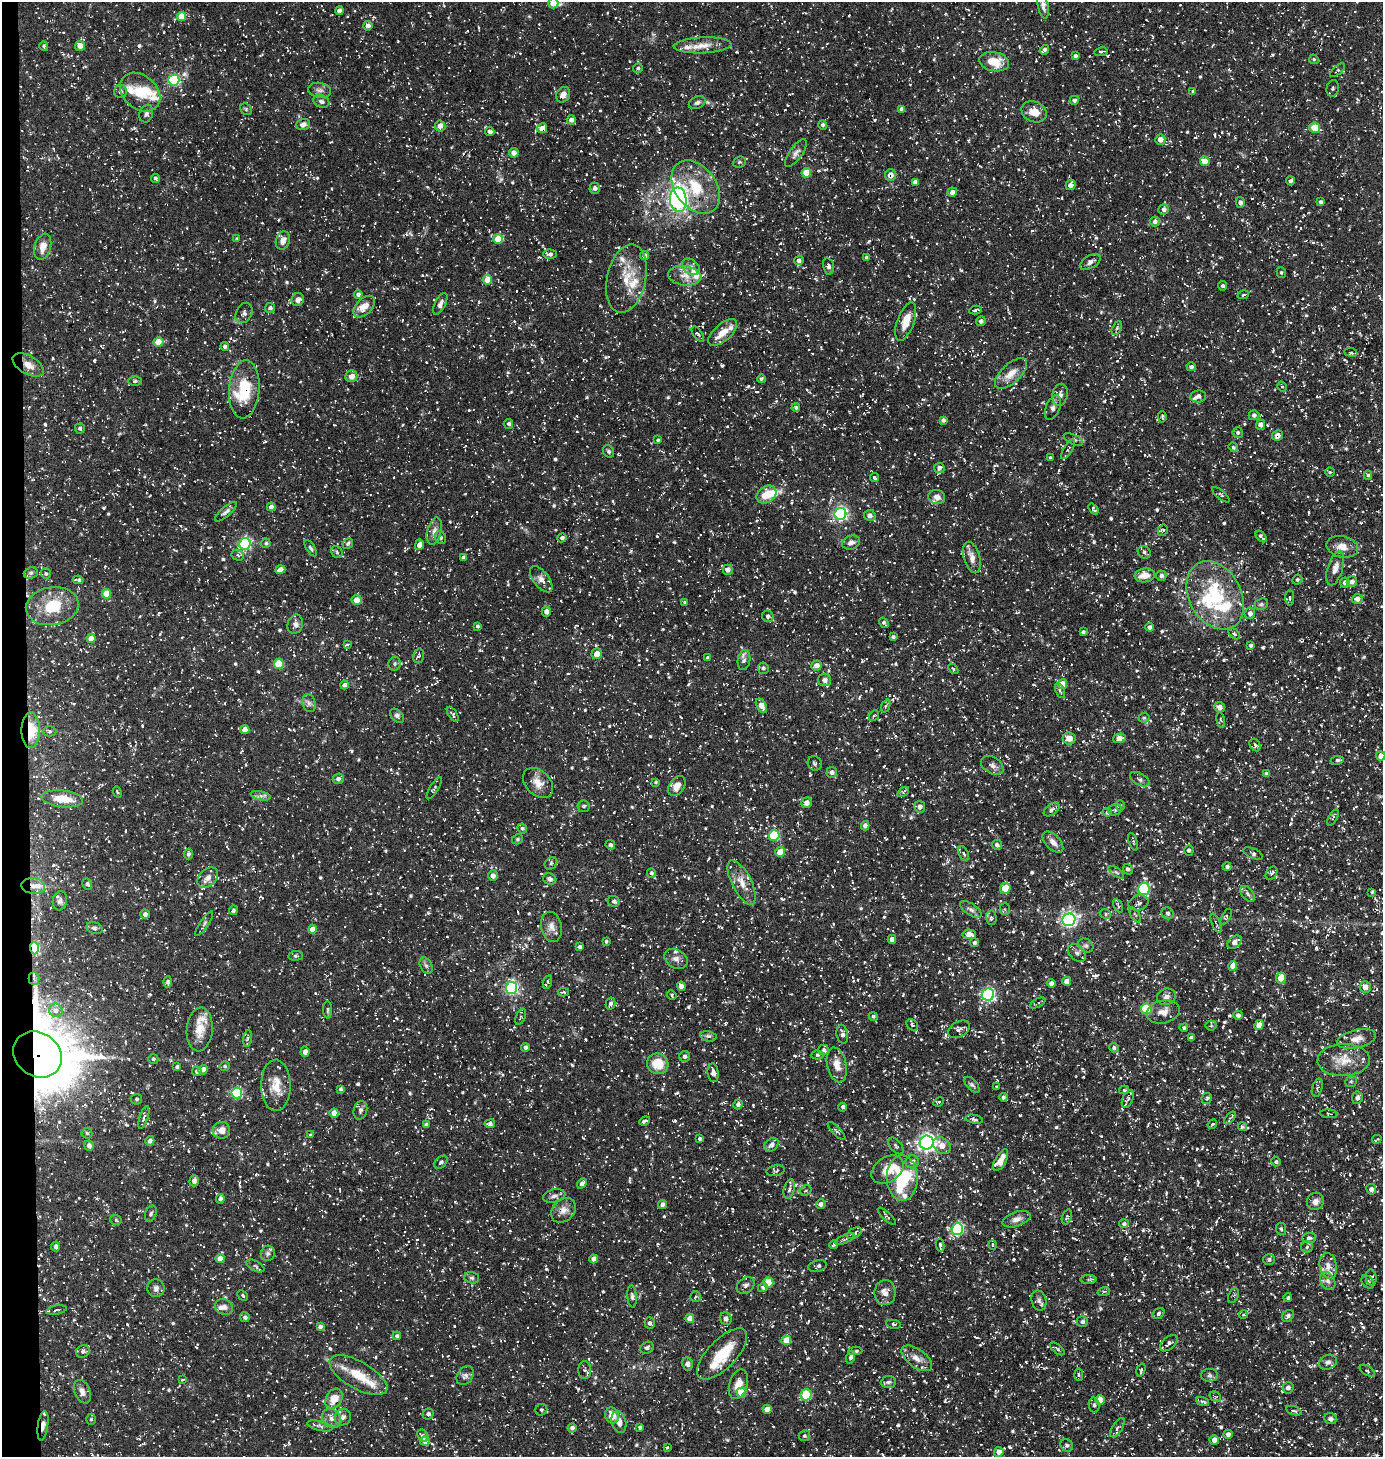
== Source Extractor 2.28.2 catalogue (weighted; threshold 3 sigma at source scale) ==
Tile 4 of 3 x 3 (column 1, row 2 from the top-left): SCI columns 147-1527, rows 1456-2910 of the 4388 x 4367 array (HDU 1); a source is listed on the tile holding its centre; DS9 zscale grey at full resolution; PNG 1385 x 1459 px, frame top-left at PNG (2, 2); each listed source drawn as its Kron ellipse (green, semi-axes under 4 px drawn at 4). Shown black and unused: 2% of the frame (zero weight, under 3 of 5 exposures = <1% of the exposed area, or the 3 px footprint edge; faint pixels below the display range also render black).
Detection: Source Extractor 2.28.2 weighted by HDU 2 'WHT'; one run over the whole footprint, this tile lists its part. Background 0.109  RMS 0.0045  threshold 0.0201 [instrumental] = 3 sigma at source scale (4.5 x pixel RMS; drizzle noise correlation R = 1.50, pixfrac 1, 0.05/0.05 arcsec/px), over >= 5 px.
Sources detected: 1388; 1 inside a brighter object's white glare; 30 cosmic-ray / hot-pixel residue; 1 long thin detection or spike segment (spike, bleed or trail) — neither listed nor drawn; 50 inside a brighter listed object's ellipse — not listed separately; of the other 1306, all 500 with FLUX_AUTO >= 0.684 (the completeness limit of this list) listed and drawn (806 fainter detections not listed), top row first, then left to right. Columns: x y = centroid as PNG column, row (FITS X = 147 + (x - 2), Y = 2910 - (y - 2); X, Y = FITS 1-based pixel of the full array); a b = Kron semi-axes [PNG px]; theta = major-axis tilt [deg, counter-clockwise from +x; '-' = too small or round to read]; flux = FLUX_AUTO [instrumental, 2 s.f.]
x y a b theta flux
553 3 5 5 - 6.4
1043 6 12 5 -79 1.8
339 11 4 4 - 2.1
182 16 4 4 - 9.7
368 26 5 4 - 2.5
703 45 29 8 2 6.1
44 46 5 4 - 0.76
80 46 5 5 - 5
1044 50 5 4 - 1.3
1101 52 7 3 9 0.79
1075 56 4 4 - 1.2
1314 59 5 4 - 0.68
994 62 15 9 -11 8.7
638 68 5 4 - 0.87
1337 70 9 4 42 0.76
174 80 5 5 - 45
1333 88 8 6 76 1
319 90 11 7 -10 2
120 91 6 6 - 1.6
1193 91 4 3 - 0.71
140 92 22 16 -41 10
563 95 8 6 57 3.3
1074 100 5 4 - 1.1
321 101 8 6 -22 1.4
697 103 9 6 26 1.4
246 109 6 5 - 0.72
902 109 4 4 - 1.7
1034 112 13 10 -25 5.5
146 114 9 6 69 1.3
571 120 5 4 - 2.4
303 124 7 5 18 1.8
823 125 5 4 - 1.1
440 126 5 5 - 3.6
542 128 5 5 - 4.2
1315 128 5 5 - 10
490 131 4 4 - 2
1160 140 5 5 - 3.2
514 153 5 5 - 2.2
796 153 16 6 54 2.2
1205 161 5 4 - 5.8
739 162 7 5 23 0.73
806 173 5 4 - 10
891 175 6 5 - 3.6
155 178 5 3 - 0.98
1291 181 4 4 - 1.2
915 182 4 4 - 2.3
1071 185 5 4 - 2.3
696 187 29 20 -53 20
595 188 5 5 - 1.8
952 192 5 4 - 2.3
678 200 12 8 -86 130
1240 202 5 4 - 1.5
1321 202 4 4 - 1.1
1164 209 5 5 - 1.9
1155 221 5 5 - 1.4
237 239 4 4 - 0.75
498 239 5 4 - 11
283 240 9 7 73 3.1
43 247 13 8 73 4.3
550 254 7 4 -4 1.5
644 256 4 4 - 1.9
866 257 3 3 - 0.72
799 260 5 4 - 1.6
1090 262 11 6 29 1.9
828 266 8 5 -78 1.6
691 267 10 7 -35 1.9
1281 272 5 4 - 0.69
685 276 17 9 -7 4.8
626 279 35 19 77 13
487 280 5 5 - 8
1223 286 5 4 - 0.83
358 294 4 4 - 1.3
1243 295 6 3 16 0.73
298 300 6 6 - 2.1
440 304 12 5 63 2
364 307 13 8 45 4.6
270 308 5 5 - 1.4
975 310 6 3 10 0.79
244 313 11 8 62 1.7
981 321 5 4 - 1.1
906 322 20 8 70 6.6
1117 328 7 4 62 0.89
723 332 18 8 41 5.4
698 334 9 4 -52 0.96
158 342 5 4 - 8.6
225 346 4 4 - 1.2
1351 352 6 3 -8 0.75
28 365 17 9 -30 4.5
1191 367 4 4 - 1.1
1011 373 20 9 43 5.1
351 376 6 6 - 3.6
761 379 4 3 - 0.73
135 381 6 4 2 0.74
1282 386 5 3 - 0.82
244 389 29 15 86 20
1060 395 11 7 76 2.3
1198 396 8 6 6 1.4
1053 407 13 7 66 2
796 408 4 4 - 0.88
1254 415 5 5 - 1.2
1162 417 6 3 -83 0.87
943 420 4 4 - 1.4
509 424 5 4 - 1.3
1261 425 5 4 - 2.3
80 428 5 5 - 0.99
1238 433 5 5 - 1
1277 435 5 5 - 2.9
1073 439 10 5 -25 1.1
658 440 3 3 - 0.7
1233 447 5 4 - 0.81
1068 449 11 4 58 0.85
609 451 6 5 - 0.82
1050 458 3 3 - 0.79
939 468 5 5 - 1.5
1330 472 4 4 - 0.7
1368 475 5 4 - 0.73
874 478 5 4 - 0.73
766 495 11 8 37 8.7
1221 495 10 3 -40 0.73
937 497 8 7 - 2.4
271 507 4 4 - 2.3
1093 509 6 4 -52 0.92
226 512 14 4 40 1.5
840 514 6 6 - 91
870 515 5 5 - 2.1
1163 530 6 5 - 0.87
434 531 14 7 74 2.7
1261 536 7 3 -46 1
440 537 6 5 - 1.1
562 538 5 4 - 1.4
266 543 5 4 - 0.78
348 543 6 5 - 0.74
851 543 9 6 18 2.4
245 544 6 5 - 65
419 545 5 4 - 2.3
1342 547 16 10 -13 5
311 548 9 4 -56 0.96
337 552 6 5 - 0.76
1144 552 7 6 - 1.2
238 555 6 5 - 0.86
464 557 4 4 - 1.8
972 557 16 8 -74 3.7
1335 568 17 7 72 3.6
280 570 5 4 - 4.2
728 570 5 5 - 2.7
31 573 7 5 21 0.96
46 574 5 5 - 0.79
1145 575 10 7 9 5.5
1161 576 5 5 - 1.6
541 579 15 8 -52 2.9
78 580 5 3 - 1
1297 580 5 4 - 0.78
1352 582 6 5 - 1.7
1345 583 5 5 - 2.4
106 594 5 4 - 7.7
1215 595 36 26 -61 30
1290 598 7 4 -89 0.95
1357 599 5 5 - 2.5
356 600 5 5 - 5.2
685 602 4 4 - 0.95
1261 604 7 5 22 0.95
52 606 26 19 8 16
546 612 5 4 - 2.5
1250 613 5 5 - 1.7
768 616 6 5 - 1.5
884 623 5 4 - 0.92
295 624 9 7 72 2
477 626 4 4 - 0.85
1150 627 4 4 - 1.7
1083 632 4 3 - 1
1234 634 6 4 -41 0.77
893 637 3 3 - 0.91
91 638 4 4 - 5.3
347 645 4 3 - 0.83
1251 645 4 3 - 1.2
597 654 5 5 - 4.5
418 656 7 5 75 1.2
708 658 4 4 - 1.1
744 660 10 6 80 1.8
279 664 5 5 - 16
395 664 7 6 - 1
817 665 5 5 - 2.9
763 668 5 5 - 1.3
953 669 6 4 -48 0.76
825 680 7 6 - 2.2
1062 684 5 4 - 6.1
345 685 4 4 - 1.9
1060 691 8 4 -65 0.9
309 703 9 6 -75 1.7
761 706 8 4 -60 6.2
886 706 7 4 67 0.72
1220 707 5 5 - 2.3
453 714 8 4 -56 0.82
397 716 8 5 -46 1.2
874 716 6 4 51 0.72
1144 718 5 5 - 0.75
1221 720 8 4 -78 0.7
31 730 18 9 90 14
245 730 4 4 - 4.8
50 731 7 5 0 0.97
1069 738 6 6 - 4.7
1119 738 6 4 16 4.7
1255 745 7 5 -60 1.1
1381 756 5 4 - 2.6
1337 760 6 3 7 1.2
815 763 7 7 - 1.1
992 765 12 8 -31 2
832 772 5 5 - 1.7
1267 774 4 4 - 1.6
338 779 5 5 - 1.3
1140 779 11 6 -28 1.3
656 782 4 4 - 0.74
538 783 17 12 -45 5.2
677 786 11 7 55 3.4
434 788 13 4 58 0.81
117 792 6 3 -61 0.72
903 792 6 4 36 0.72
261 796 10 4 -13 1.3
62 799 21 8 -6 9.1
807 803 5 5 - 2.4
583 806 6 6 - 1.1
1120 806 5 4 - 0.71
920 807 6 5 - 2.5
1052 809 9 5 35 1.2
1115 810 7 5 14 1.1
1107 812 5 4 - 0.92
1333 817 9 4 62 0.73
865 826 5 4 - 1.9
522 828 5 4 - 0.93
774 835 5 5 - 31
518 839 6 4 31 0.72
1053 842 13 7 -46 2.8
1133 842 9 3 -69 0.72
610 845 5 4 - 1.2
997 845 5 4 - 1.2
1189 850 5 5 - 0.98
780 852 5 4 - 7.4
1253 853 10 5 -25 1
188 854 5 4 - 0.99
964 854 7 5 -61 1
551 863 7 5 39 1
1227 867 4 4 - 1.2
1128 869 5 5 - 1.1
1116 872 9 4 -35 0.85
651 873 5 4 - 0.93
1271 873 7 5 59 1.2
493 876 5 5 - 1.9
208 878 12 8 44 2.9
550 879 7 5 -25 1.3
742 882 24 9 -63 6
87 884 6 4 -63 0.99
33 886 12 8 -5 3.2
1005 888 5 5 - 8.4
1144 889 6 6 - 36
1372 892 4 3 - 0.73
1248 894 9 5 -50 1.4
60 901 9 7 81 1.7
614 901 6 5 - 1
1138 903 10 7 17 1.4
1118 905 7 4 -64 0.75
971 909 12 5 -34 1.6
1005 909 5 5 - 0.76
233 910 5 4 - 1
1168 913 6 5 - 1.2
145 914 4 4 - 1.5
1105 914 6 5 - 0.72
1135 915 8 3 -55 0.76
1226 917 9 4 61 0.81
991 918 7 5 -88 1
1069 920 6 6 - 110
1216 923 10 3 -68 0.79
204 924 14 4 56 1.3
551 927 15 10 -77 3.5
94 928 8 5 -16 1.1
312 929 4 4 - 4.3
969 934 6 5 - 3.9
892 939 4 4 - 2.2
606 941 4 4 - 0.8
1235 942 8 5 38 2.8
974 943 4 4 - 0.96
1086 946 8 6 -35 1.2
580 947 4 3 - 1.3
34 948 6 4 -88 36
1077 953 10 7 -43 1.9
296 956 7 4 4 0.86
676 959 12 9 -29 2.5
426 966 9 5 -61 1.3
1233 966 5 4 - 4.3
34 978 6 5 - 1
1281 978 5 5 - 7.5
1067 981 4 4 - 3.7
168 982 6 4 89 1.4
547 982 7 4 73 0.89
1051 983 4 4 - 2.3
681 986 4 4 - 3.3
1365 987 6 5 - 3.7
512 988 6 5 - 79
563 992 6 3 -4 0.7
672 995 5 4 - 0.84
988 995 6 6 - 75
1166 997 10 8 25 2.1
1038 1003 8 3 28 0.74
610 1004 6 5 - 1.3
1146 1009 5 5 - 27
56 1010 7 6 - 1.6
328 1010 8 3 90 0.72
1163 1012 16 11 13 4
1238 1015 5 4 - 1.7
873 1016 5 4 - 0.77
521 1017 8 4 68 0.84
912 1025 6 5 - 0.88
1211 1025 5 5 - 0.69
1259 1025 5 4 - 4.8
1184 1028 4 4 - 0.75
200 1029 22 13 86 7
959 1029 11 7 30 1.9
842 1034 9 5 -81 1.8
708 1036 8 5 -12 1.2
247 1038 8 4 82 1
1191 1038 4 4 - 1.2
1357 1039 20 9 13 4.1
525 1047 4 4 - 1.5
1114 1048 5 4 - 1.2
824 1050 5 5 - 0.87
305 1052 5 4 - 2.4
38 1054 26 21 -34 2000
817 1055 6 4 -3 0.74
685 1056 5 5 - 1.4
153 1059 5 4 - 0.79
1344 1060 26 16 2 9.1
658 1064 11 10 - 11
837 1065 18 9 -78 5
225 1066 5 4 - 0.74
177 1067 4 4 - 1.1
203 1070 5 4 - 2.7
197 1071 5 4 - 1.5
713 1073 9 5 -83 2.1
1351 1082 6 5 - 0.84
276 1085 26 14 -89 8.5
972 1085 9 5 -48 1
997 1086 3 3 - 0.87
1317 1088 9 5 73 1.1
341 1089 4 4 - 1.1
1124 1090 5 4 - 0.77
237 1093 5 5 - 38
1003 1097 4 4 - 0.91
1207 1098 5 5 - 0.77
1357 1098 6 5 - 1.8
137 1099 5 5 - 0.77
1128 1099 9 5 67 1.1
939 1102 5 3 - 0.7
738 1104 5 4 - 1.3
843 1107 4 4 - 1.4
360 1110 9 6 78 1.5
334 1113 4 4 - 5.1
1329 1114 9 3 -5 0.74
144 1117 12 4 72 1.1
1230 1118 7 3 46 0.84
974 1119 9 4 -10 1.1
645 1121 6 3 23 0.99
426 1124 4 4 - 0.92
490 1124 5 4 - 1.3
1212 1124 5 3 - 0.86
1243 1126 5 4 - 1.1
221 1130 9 8 - 3.8
837 1131 12 4 -45 0.9
87 1133 5 5 - 0.71
310 1135 3 3 - 0.82
700 1139 4 4 - 0.89
1377 1139 5 2 - 0.75
150 1141 5 4 - 2.1
927 1143 7 7 - 200
771 1145 8 6 47 1.9
89 1146 5 4 - 2.2
896 1146 10 5 -49 1
942 1146 10 7 -39 4.4
1001 1160 12 5 61 4.9
441 1162 7 5 44 1.2
912 1162 7 6 - 1.9
1276 1162 5 4 - 0.86
887 1170 18 12 36 6.7
775 1171 9 5 9 0.97
902 1178 22 15 -88 34
194 1181 5 4 - 1.3
582 1183 5 4 - 1.6
789 1189 10 5 75 1.5
1371 1189 5 5 - 1.9
806 1190 6 5 - 1
554 1196 11 6 15 1.7
220 1199 5 4 - 1.6
1315 1201 9 8 - 2.2
662 1204 4 4 - 1.7
821 1204 5 4 - 1.7
563 1210 14 10 46 3.8
151 1214 8 5 68 1
887 1216 12 3 -43 0.73
1067 1217 8 4 71 1.1
1017 1219 14 7 18 2.7
116 1220 6 5 - 0.77
1124 1224 5 4 - 1.1
957 1229 6 5 - 57
1281 1229 6 5 - 0.9
854 1233 8 5 29 1.4
1309 1238 7 5 2 1.3
845 1239 10 3 24 0.82
834 1245 5 4 - 0.92
940 1245 6 4 -81 0.91
993 1245 5 4 - 0.94
56 1246 5 4 - 1.6
1307 1247 6 6 - 0.99
268 1253 8 7 - 1.2
220 1259 4 4 - 5.2
594 1259 4 4 - 3.1
1269 1260 5 5 - 1.2
255 1266 10 5 -27 0.94
818 1266 9 5 14 1.3
1328 1266 13 8 -78 3.2
472 1278 7 5 -15 1.1
1371 1278 8 5 -83 1.1
1088 1280 8 4 0 0.88
1328 1281 9 7 -60 1.8
768 1282 5 5 - 14
1368 1282 7 5 -46 1.3
746 1285 10 7 42 1.6
763 1287 5 4 - 1
156 1288 9 8 - 1.8
1104 1291 6 4 19 0.74
885 1293 12 10 88 3.9
243 1295 6 4 -44 0.82
1233 1295 8 5 68 0.99
632 1296 11 4 -85 1.4
696 1297 5 5 - 0.9
1288 1298 4 4 - 0.75
1039 1301 10 7 -76 1.7
224 1307 9 7 -21 2.2
56 1310 10 4 11 1.2
1158 1314 6 5 - 1.2
1243 1314 4 4 - 0.77
1288 1316 7 5 43 1.1
245 1317 5 4 - 1.2
690 1318 4 4 - 5.4
726 1319 6 5 - 2.1
1082 1322 6 5 - 1.3
650 1323 6 5 - 1.4
894 1324 7 4 -9 0.7
320 1327 4 4 - 1.4
397 1336 4 4 - 0.85
786 1340 5 5 - 7.1
1169 1343 10 6 41 1.4
647 1348 7 5 31 1.4
1057 1349 9 4 -40 0.9
83 1351 7 6 - 1.3
855 1351 7 3 3 0.91
722 1354 33 14 46 16
851 1357 6 4 74 1.3
917 1358 18 9 -36 4.1
1328 1362 9 7 23 1.9
688 1364 6 5 - 1.8
585 1370 9 6 89 1.2
1141 1370 7 4 71 1
1367 1371 8 4 -31 0.92
358 1375 32 13 -30 13
1079 1375 6 4 -84 0.69
1210 1375 8 6 1 1.3
465 1376 10 7 54 1.7
182 1380 4 3 - 0.79
888 1382 8 5 4 1
738 1384 15 9 73 5.3
1288 1388 5 5 - 1.9
82 1392 12 7 -67 2.9
741 1392 5 5 - 9.5
806 1395 5 5 - 19
1215 1397 6 5 - 0.71
334 1399 10 8 57 6.2
1100 1400 5 4 - 5.3
1203 1402 7 3 -20 1
1094 1405 7 5 -81 1.2
767 1409 4 4 - 5
541 1410 6 5 - 0.98
1294 1411 8 3 -17 0.8
428 1414 6 5 - 1.4
612 1415 8 6 -71 5.5
343 1417 8 8 - 2
332 1418 10 8 -45 3
91 1419 5 4 - 0.73
1331 1419 6 5 - 1.4
619 1422 11 7 -74 3.4
43 1426 15 5 82 2.4
320 1426 13 4 -14 1.4
640 1427 4 4 - 0.98
572 1428 4 4 - 1.9
1117 1428 11 5 57 1.2
1228 1434 4 4 - 1.7
423 1436 6 5 - 1.3
804 1436 6 5 - 0.84
1214 1440 5 4 - 2.7
425 1441 5 4 - 4
1067 1445 7 6 - 1.2
667 1447 3 3 - 0.71
999 1452 5 4 - 3.1
Overlapping masked pixels (flux is a lower limit): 12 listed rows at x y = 542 128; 891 175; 698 334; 28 365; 244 389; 1277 435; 31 730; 33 886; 34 948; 34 978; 38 1054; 43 1426
Isophote crosses this tile's border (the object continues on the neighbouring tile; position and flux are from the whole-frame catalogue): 2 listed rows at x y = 553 3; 1381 756